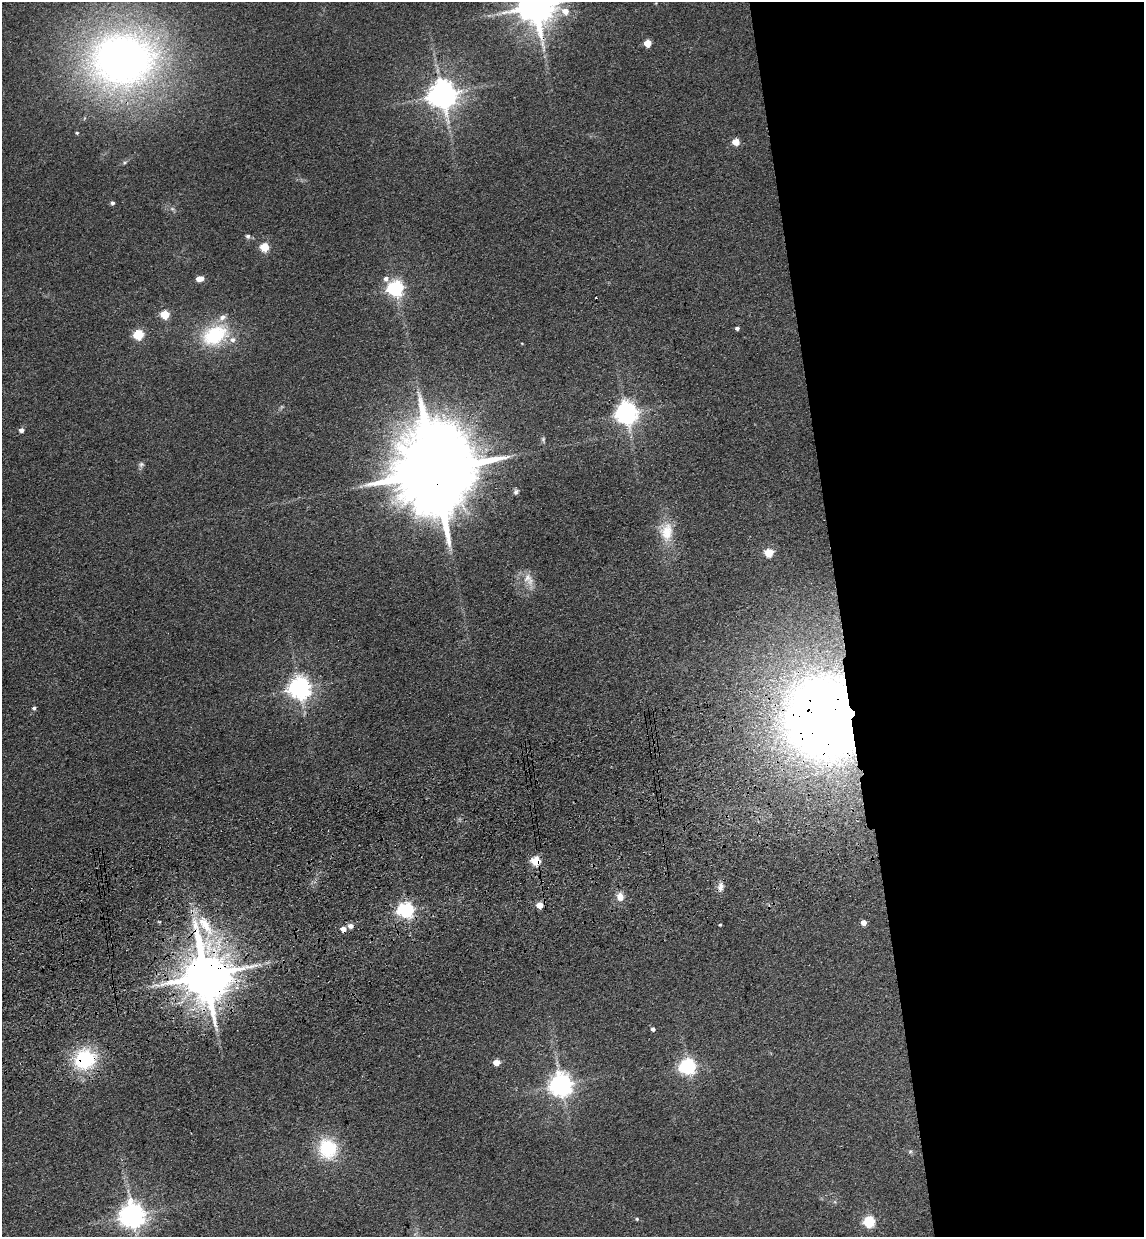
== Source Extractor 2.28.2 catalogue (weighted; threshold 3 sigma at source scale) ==
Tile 8 of 4 x 4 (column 4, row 2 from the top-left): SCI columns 3600-4741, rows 2589-3823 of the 5030 x 5177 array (HDU 1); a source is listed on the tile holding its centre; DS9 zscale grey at full resolution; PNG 1146 x 1239 px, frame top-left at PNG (2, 2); no overlay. Shown black and unused: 27% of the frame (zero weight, under 3 of 4 exposures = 6% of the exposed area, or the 3 px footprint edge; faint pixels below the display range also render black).
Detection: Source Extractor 2.28.2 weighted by HDU 2 'WHT'; one run over the whole footprint, this tile lists its part. Background 0.0889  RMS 0.0068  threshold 0.0306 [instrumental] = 3 sigma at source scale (4.5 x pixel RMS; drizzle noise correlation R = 1.50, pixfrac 1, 0.05/0.05 arcsec/px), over >= 5 px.
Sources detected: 56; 2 cosmic-ray / hot-pixel residue — not listed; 2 inside a brighter listed object's ellipse — not listed separately; the other 52 listed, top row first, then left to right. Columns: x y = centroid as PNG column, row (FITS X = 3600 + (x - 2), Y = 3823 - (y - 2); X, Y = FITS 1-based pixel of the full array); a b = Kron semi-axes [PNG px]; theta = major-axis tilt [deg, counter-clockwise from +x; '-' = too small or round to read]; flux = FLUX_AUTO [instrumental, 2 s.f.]
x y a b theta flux
656 3 3 3 - 0.48
535 6 11 10 - 2200
565 11 8 7 - 6.9
647 43 5 5 - 17
122 59 72 58 7 440
443 95 8 8 - 1100
77 133 4 4 - 0.98
736 142 5 4 - 16
112 203 5 4 - 1.9
172 209 7 4 -1 1.3
248 236 7 6 - 1.7
264 247 5 5 - 32
200 279 7 4 15 8.4
386 279 7 7 - 3.1
395 289 6 6 - 230
165 315 5 5 - 31
737 328 5 4 - 1.7
138 335 5 5 - 51
215 335 38 25 24 43
522 343 4 3 - 0.48
626 413 7 7 - 550
21 430 5 4 - 3.4
543 440 8 5 -74 1.4
141 464 8 7 - 1.9
435 471 29 19 -83 15000
516 492 8 6 55 1.7
666 532 27 18 -88 18
769 553 5 5 - 32
529 580 23 11 -65 8.4
300 688 8 7 - 530
34 708 5 4 - 1.4
824 719 51 44 -74 1100
536 861 6 5 - 50
720 887 14 8 83 4
620 897 10 9 - 5.6
540 905 5 4 - 12
406 910 6 6 - 220
159 922 4 3 - 0.63
864 923 5 4 - 5.7
720 925 3 3 - 0.73
351 926 6 5 - 4
205 975 16 12 -83 4100
653 1029 4 4 - 2.1
85 1059 28 25 29 44
497 1063 5 4 - 10
688 1067 6 6 - 220
561 1085 7 7 - 580
328 1149 21 19 -79 38
910 1151 7 5 68 1.3
133 1215 8 8 - 760
637 1219 4 4 - 0.89
869 1222 6 5 - 69
Overlapping masked pixels (flux is a lower limit): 7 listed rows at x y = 535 6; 122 59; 435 471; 824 719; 536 861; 205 975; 85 1059
Isophote crosses this tile's border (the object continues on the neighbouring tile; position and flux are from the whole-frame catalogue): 2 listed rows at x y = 535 6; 122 59